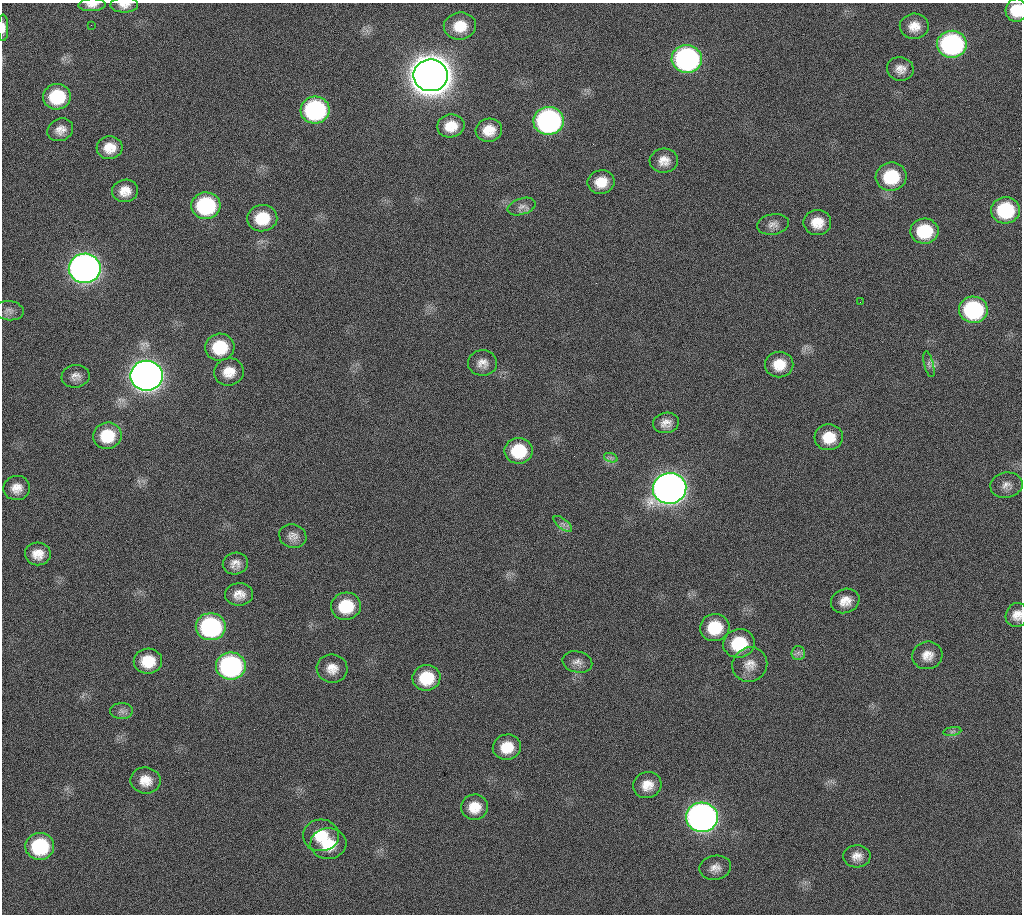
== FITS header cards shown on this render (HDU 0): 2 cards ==
NAXIS1  =                 1020 / length of data axis 1
NAXIS2  =                 912  / length of data axis 2

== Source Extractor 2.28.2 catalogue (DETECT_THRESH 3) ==
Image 1020 x 912 px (HDU 0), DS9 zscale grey, 1 PNG px = 1 image px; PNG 1024 x 916 px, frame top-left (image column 1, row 912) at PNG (2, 3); each listed source drawn as its Kron ellipse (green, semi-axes under 4 px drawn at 4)
Background 275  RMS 17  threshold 51.5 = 3 sigma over >= 5 px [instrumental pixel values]
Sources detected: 79; all 79 listed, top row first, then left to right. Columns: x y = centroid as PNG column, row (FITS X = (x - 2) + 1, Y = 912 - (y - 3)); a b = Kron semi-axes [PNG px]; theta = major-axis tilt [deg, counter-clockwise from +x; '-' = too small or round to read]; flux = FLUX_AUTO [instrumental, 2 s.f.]
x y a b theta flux
92 5 13 6 2 7.5e+03
124 5 14 7 1 8.3e+03
1016 10 11 10 - 2.9e+04
91 25 2 2 - 6.2e+03
460 26 16 13 8 2.6e+04
914 26 14 12 6 1.6e+04
3 28 13 5 90 7.6e+03
952 44 15 13 -1 2.5e+05
687 59 15 14 - 3.5e+05
900 69 13 12 - 1.1e+04
431 75 17 16 - 4.7e+06
57 97 14 12 10 5.9e+04
315 110 14 13 - 2.0e+05
549 121 15 14 - 3.6e+05
451 126 13 11 11 2.2e+04
60 130 13 11 27 1.1e+04
489 130 13 11 12 1.9e+04
110 148 13 11 5 1.8e+04
664 161 14 12 4 1.3e+04
891 177 15 14 - 5.9e+04
601 182 13 12 - 2.1e+04
125 191 13 11 9 1.5e+04
206 206 14 13 - 1.3e+05
522 207 14 8 17 7.0e+03
1005 210 14 13 - 7.8e+04
262 218 15 13 7 3.8e+04
817 222 14 12 -1 2.1e+04
773 224 16 10 9 8.1e+03
924 231 14 12 2 5.4e+04
85 268 16 15 - 1.1e+06
860 302 2 2 - 1.5e+03
973 310 14 13 - 1.4e+05
9 311 15 9 -6 6.9e+03
220 347 14 13 - 5.0e+04
482 363 14 13 - 1.1e+04
929 364 13 4 -76 4.1e+03
779 365 14 13 - 2.3e+04
229 372 15 13 16 1.8e+04
76 376 14 11 8 8.5e+03
146 376 16 15 - 1.6e+06
666 423 13 10 10 1.0e+04
107 436 14 13 - 3.9e+04
829 437 14 13 - 2.6e+04
519 451 14 13 - 4.9e+04
611 458 7 4 -18 2.6e+03
1006 485 16 12 9 1.1e+04
17 488 13 12 - 1.3e+04
669 488 17 15 12 1.5e+06
563 524 11 5 -38 3.9e+03
293 536 14 11 -19 9.3e+03
38 554 13 11 -3 1.5e+04
235 564 12 11 - 9.8e+03
239 594 14 11 1 1.3e+04
845 601 14 12 21 1.4e+04
346 606 15 13 12 4.5e+04
1017 615 12 11 - 1.1e+04
211 627 15 13 0 1.8e+05
715 627 15 13 16 4.4e+04
739 643 16 14 9 5.4e+04
798 653 7 7 - 4.1e+03
927 655 15 13 16 1.4e+04
148 661 14 12 2 3.1e+04
577 662 15 10 -13 8.6e+03
750 665 18 17 - 1.6e+04
231 666 15 13 0 2.6e+05
332 668 15 14 - 1.5e+04
426 678 14 13 - 4.3e+04
121 711 11 8 -2 5.4e+03
952 731 9 4 9 3.0e+03
507 747 14 12 13 2.8e+04
145 780 15 13 -8 1.8e+04
647 785 14 13 - 1.7e+04
475 807 13 13 - 2.1e+04
702 817 16 15 - 9.0e+05
321 835 18 16 4 3.2e+04
328 844 18 15 5 3.4e+04
40 846 14 13 - 8.8e+04
857 856 14 11 3 1.1e+04
715 868 16 12 10 1.1e+04
At the frame edge (FLAGS 8, measured only in part): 5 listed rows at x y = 92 5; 124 5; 1016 10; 3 28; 1017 615